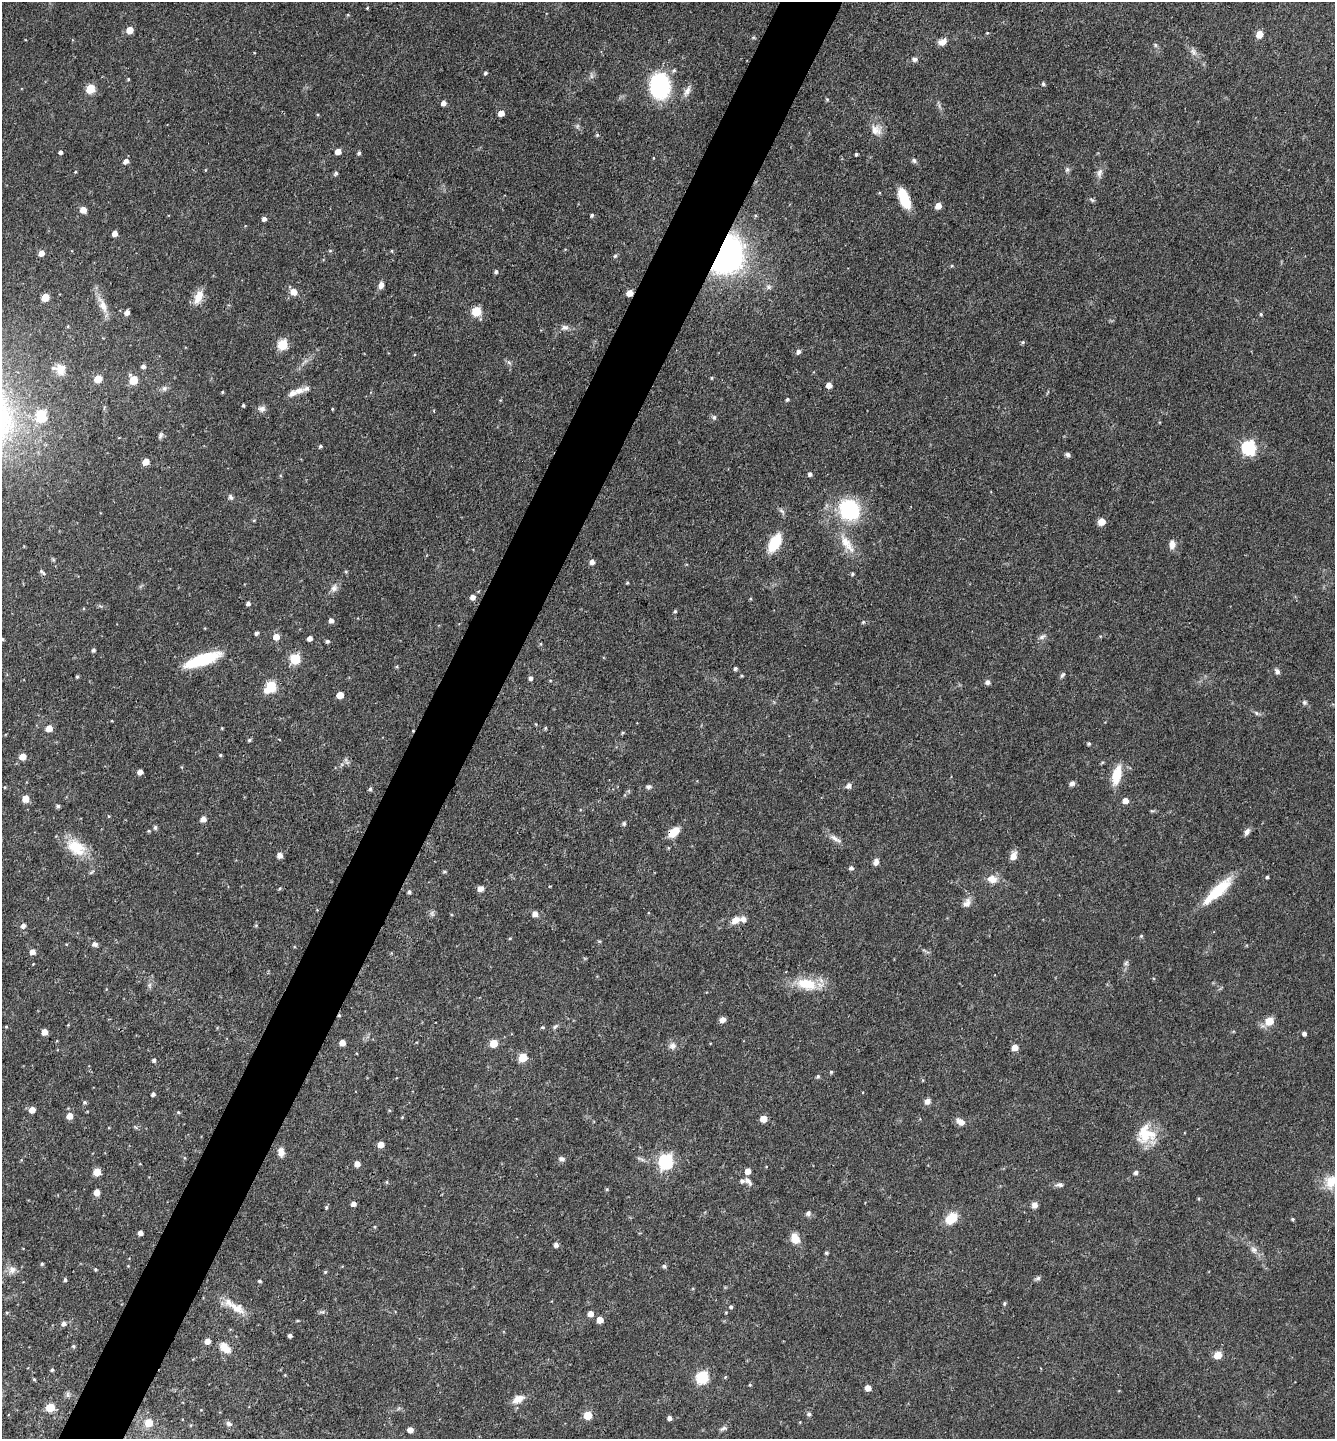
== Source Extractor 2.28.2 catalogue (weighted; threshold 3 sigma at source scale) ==
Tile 7 of 4 x 4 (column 3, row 2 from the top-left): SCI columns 2810-4142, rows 2874-4310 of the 5758 x 5749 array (HDU 1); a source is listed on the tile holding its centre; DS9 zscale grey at full resolution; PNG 1337 x 1441 px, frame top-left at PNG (2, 2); no overlay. Shown black and unused: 5% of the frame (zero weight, under 3 of 4 exposures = <1% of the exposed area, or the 3 px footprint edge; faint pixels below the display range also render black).
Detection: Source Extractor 2.28.2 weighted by HDU 2 'WHT'; one run over the whole footprint, this tile lists its part. Background 0.0909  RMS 0.0041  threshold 0.0183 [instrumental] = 3 sigma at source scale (4.5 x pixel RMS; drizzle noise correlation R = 1.50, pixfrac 1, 0.05/0.05 arcsec/px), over >= 5 px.
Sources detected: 262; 1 too faint to see at this stretch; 2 cosmic-ray / hot-pixel residue — not listed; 5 inside a brighter listed object's ellipse — not listed separately; the other 254 listed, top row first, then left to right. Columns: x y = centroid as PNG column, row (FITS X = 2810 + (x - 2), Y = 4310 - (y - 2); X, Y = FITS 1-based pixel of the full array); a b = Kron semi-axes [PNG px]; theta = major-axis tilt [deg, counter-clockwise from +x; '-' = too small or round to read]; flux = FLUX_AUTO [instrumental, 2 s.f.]
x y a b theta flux
367 8 4 3 - 0.33
348 15 4 3 - 0.33
129 30 5 5 - 6.6
987 33 4 4 - 0.36
1259 34 5 5 - 6.2
942 42 10 7 24 2.7
1155 45 6 5 - 0.71
1193 52 11 7 -67 1.8
915 59 7 5 -16 1.2
674 70 6 5 - 0.76
485 73 4 3 - 0.7
591 76 7 4 -89 0.9
128 79 4 3 - 0.37
1043 84 5 4 - 0.78
660 86 18 14 -86 51
90 89 5 5 - 15
687 91 15 7 65 2.3
827 99 5 4 - 0.47
443 103 5 4 - 2.2
501 113 5 4 - 3.7
876 130 15 13 -15 4
597 135 4 4 - 0.6
338 151 5 4 - 3.3
60 152 4 3 - 1.1
359 153 5 4 - 0.74
856 154 3 3 - 0.69
653 158 4 3 - 0.27
914 160 7 5 -72 0.84
126 161 6 5 - 1.9
1067 170 7 6 - 0.9
336 173 5 4 - 0.8
1099 173 13 7 72 2.1
904 198 20 9 -68 12
1092 200 8 4 -35 0.66
938 206 5 4 - 4.3
83 210 5 5 - 4.6
592 215 4 4 - 0.68
264 219 5 5 - 1.5
114 233 5 4 - 2.9
330 251 5 3 - 0.44
392 251 4 3 - 0.38
41 253 5 5 - 2.8
725 254 21 17 71 200
615 256 5 4 - 0.72
496 272 4 4 - 0.81
381 285 8 6 80 2
768 287 8 6 -1 1.1
293 292 7 6 - 3.9
630 293 5 5 - 4.2
198 297 19 9 65 4.8
45 298 5 5 - 8.5
103 305 25 9 -66 5.1
476 311 6 5 - 17
127 312 5 4 - 2
1261 314 5 4 - 0.47
565 328 11 8 10 1.8
1023 342 5 4 - 0.62
282 344 6 5 - 24
798 352 6 5 - 1.2
143 366 5 5 - 1.3
60 369 15 13 -24 4.6
712 378 5 3 - 0.37
98 379 5 5 - 8.2
133 380 6 5 - 12
829 385 5 4 - 3.5
164 388 8 6 89 1.1
299 390 15 8 12 2.6
222 392 4 3 - 0.4
787 399 4 4 - 0.63
243 405 3 3 - 0.51
262 409 10 8 -4 1.6
332 409 4 3 - 0.35
434 411 4 2 - 0.35
41 416 6 6 - 29
714 417 7 6 - 0.9
160 435 9 5 72 0.95
320 446 4 4 - 0.61
1249 448 7 7 - 56
1068 455 6 5 - 1
146 462 5 5 - 5
810 474 5 4 - 1.1
231 497 7 5 -70 0.98
849 510 20 17 -44 36
1101 522 7 6 - 3.5
775 543 18 9 61 14
847 544 32 11 -55 7.5
1172 544 10 7 87 2.7
592 562 5 5 - 1.8
42 572 9 4 -42 0.85
852 574 5 4 - 0.58
627 583 4 3 - 0.46
334 588 10 8 74 2
473 597 5 5 - 2.1
248 603 4 4 - 1.1
675 611 4 4 - 0.57
331 620 5 5 - 1.6
863 622 5 4 - 0.57
256 633 4 3 - 1.1
276 637 6 5 - 3.7
1042 637 10 6 37 1.4
310 638 5 4 - 1.9
2 639 4 4 - 0.58
327 641 4 4 - 0.8
93 650 5 4 - 0.91
295 659 6 5 - 25
202 660 39 11 19 21
397 666 5 3 - 0.46
735 668 4 4 - 0.86
1277 671 8 5 -59 1.3
1062 675 9 4 52 0.79
77 677 4 3 - 0.56
531 678 5 4 - 1.2
988 682 5 5 - 1.5
271 687 7 5 44 30
340 695 5 5 - 5.1
1304 702 6 5 - 0.78
1256 713 7 5 -24 0.83
49 728 5 5 - 4.5
545 728 4 4 - 0.47
623 733 5 3 - 0.48
249 740 5 4 - 0.62
1089 744 4 4 - 0.62
220 755 4 4 - 0.51
23 757 5 5 - 5.1
140 772 5 4 - 2.4
1117 775 24 10 76 8.7
1072 783 6 5 - 1.5
848 786 6 5 - 1.7
5 787 5 3 - 0.37
649 787 8 5 1 1
370 789 5 4 - 0.79
25 799 5 5 - 5.9
1125 801 5 5 - 3.4
58 806 5 4 - 0.89
1152 811 6 3 -17 0.51
108 816 4 3 - 0.3
203 819 5 5 - 2.7
624 823 5 4 - 0.83
155 827 6 5 - 0.76
149 831 4 3 - 0.47
674 832 13 8 43 6
1247 832 10 6 60 1.6
835 839 19 6 -32 2.3
76 848 29 17 -34 12
280 855 6 6 - 1.7
1013 856 7 6 - 4.1
876 862 8 6 80 1.7
851 868 6 5 - 0.81
444 872 6 4 6 0.52
1267 877 3 3 - 0.58
992 879 14 10 -16 3.9
550 886 4 2 - 0.26
279 889 6 3 32 0.48
480 889 7 6 - 1.9
1218 891 44 11 43 15
409 892 5 5 - 0.82
967 903 13 9 58 2.4
535 914 5 5 - 2.9
735 920 12 8 31 3.3
23 926 5 5 - 1.6
256 926 5 3 - 0.38
1141 936 4 4 - 0.53
510 938 4 3 - 0.36
95 944 7 5 -17 1.4
32 952 5 5 - 2.6
1126 963 8 4 53 0.81
807 984 28 16 -10 12
150 985 7 4 71 0.85
722 1020 7 6 - 1.7
1269 1021 6 5 - 9.1
6 1027 4 3 - 0.41
543 1027 4 3 - 0.54
555 1027 9 4 46 0.9
44 1032 5 4 - 3.9
1304 1034 4 4 - 1.5
342 1043 5 5 - 3.5
494 1043 5 5 - 8.4
672 1046 10 9 - 2
1015 1047 5 5 - 3.9
523 1058 5 5 - 12
154 1060 4 4 - 0.88
831 1072 4 4 - 0.51
818 1076 5 4 - 0.6
153 1094 4 4 - 1
927 1101 7 7 - 1.8
85 1102 5 5 - 0.69
32 1110 5 5 - 3.4
178 1112 5 4 - 0.49
69 1116 6 5 - 3.8
402 1117 4 4 - 0.36
763 1119 5 5 - 5.5
960 1122 11 7 -33 2.5
1145 1134 24 22 87 12
381 1145 5 5 - 3.9
281 1152 10 7 -87 2.7
562 1159 8 6 -14 1.3
666 1162 7 6 - 86
357 1164 5 4 - 3.2
748 1171 5 4 - 3.5
97 1172 5 5 - 6.6
1136 1173 5 4 - 1
748 1181 12 6 -51 1.7
387 1182 5 3 - 0.44
1330 1184 16 11 -67 5.8
1060 1185 11 6 5 1.3
607 1189 5 4 - 0.48
97 1192 5 5 - 3.5
353 1204 4 4 - 1.9
1035 1205 7 6 - 2
326 1207 6 4 87 0.68
808 1213 7 6 - 1
951 1218 11 8 37 11
1292 1219 4 4 - 0.5
375 1227 5 3 - 0.4
140 1233 4 4 - 2.1
795 1238 13 9 -66 4.8
556 1245 4 4 - 1.6
1254 1250 11 7 -57 2
826 1253 4 4 - 0.59
42 1264 4 4 - 0.56
664 1266 5 5 - 0.88
95 1269 5 4 - 0.46
12 1270 11 9 40 2.5
325 1272 5 4 - 0.5
1038 1278 7 5 27 0.86
65 1280 5 4 - 0.71
260 1281 4 4 - 0.66
1004 1303 5 4 - 0.56
731 1307 5 4 - 0.75
237 1308 28 11 -29 6.9
726 1312 4 3 - 0.33
590 1314 5 5 - 3.1
600 1320 5 5 - 4.7
63 1323 5 4 - 1.4
290 1335 4 3 - 1.1
207 1341 5 5 - 2.7
73 1346 5 4 - 0.57
224 1346 10 10 - 4
1218 1355 5 5 - 8.1
52 1370 4 4 - 0.63
702 1377 6 6 - 46
725 1377 5 4 - 0.4
34 1379 4 4 - 0.45
750 1385 4 3 - 0.39
868 1388 5 5 - 4.3
518 1399 17 9 28 3.6
50 1408 5 5 - 13
809 1414 6 5 - 0.82
588 1415 5 5 - 12
669 1418 4 4 - 1.6
149 1423 6 5 - 7.9
229 1423 9 6 -32 1.1
723 1429 10 4 29 1
410 1430 5 4 - 2.9
Overlapping masked pixels (flux is a lower limit): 3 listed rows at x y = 725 254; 630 293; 674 832
Isophote crosses this tile's border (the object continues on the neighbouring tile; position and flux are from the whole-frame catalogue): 1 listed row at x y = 2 639